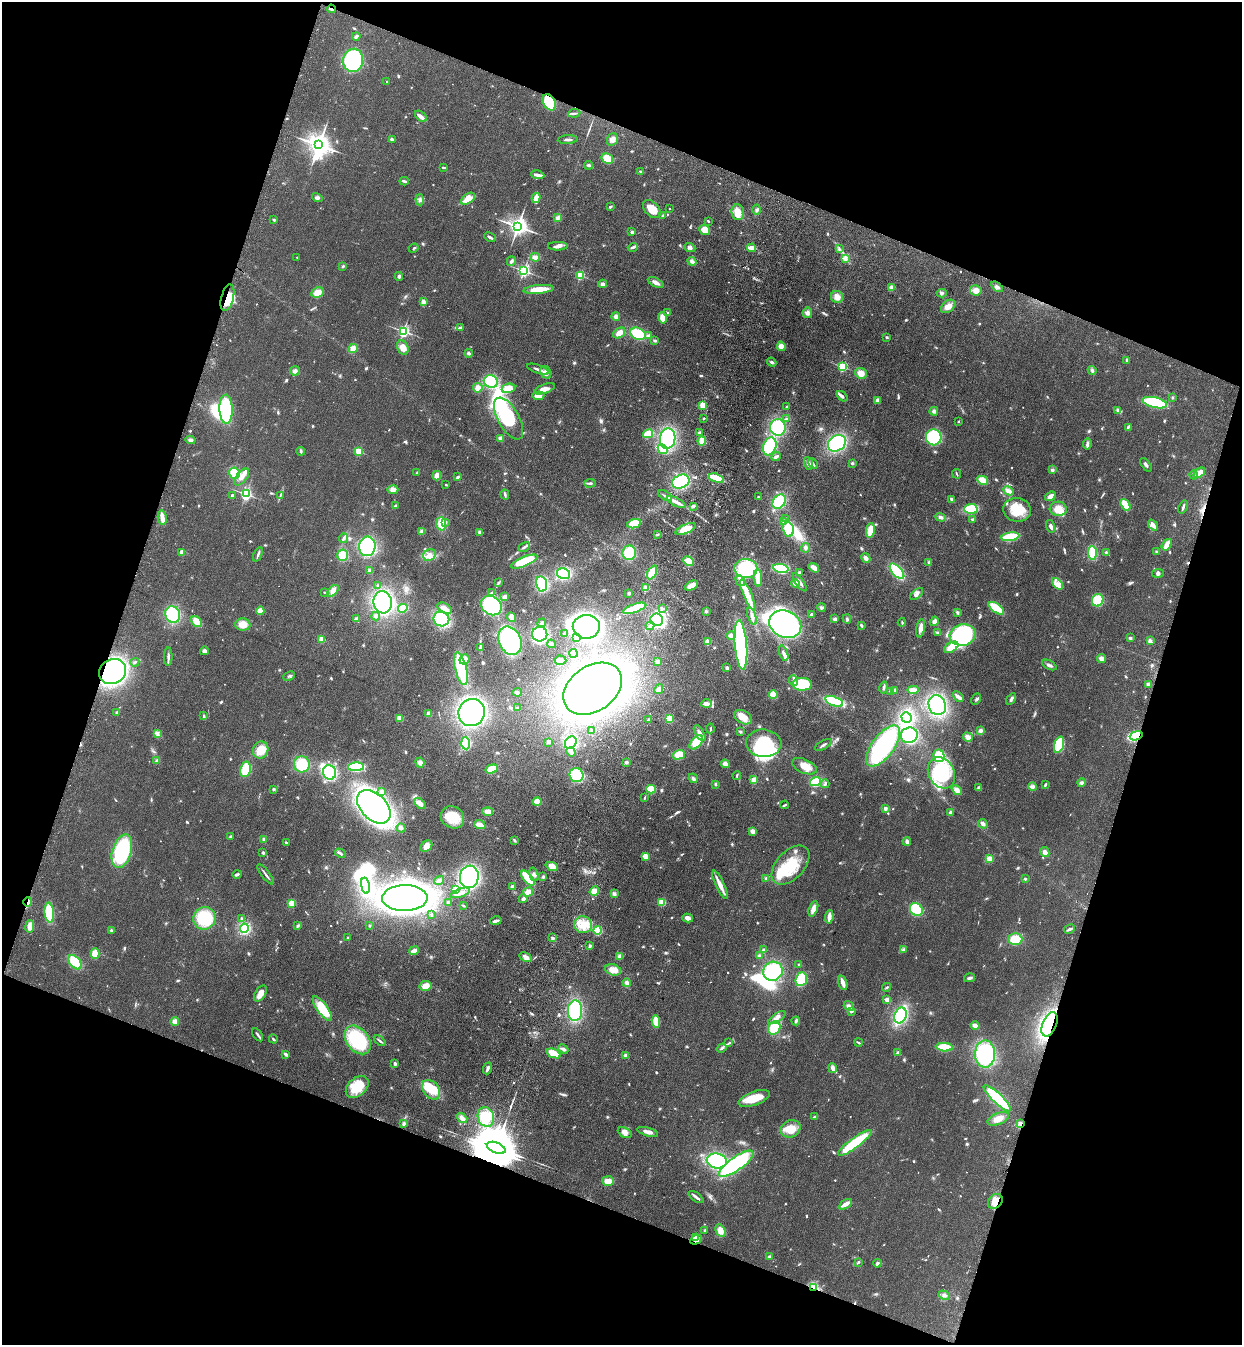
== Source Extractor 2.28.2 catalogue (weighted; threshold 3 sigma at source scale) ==
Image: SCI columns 245-5202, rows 45-5414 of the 5574 x 5458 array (HDU 1 of 3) = the unmasked area's bounding box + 8 px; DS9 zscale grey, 4 x 4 block average (1 PNG px = mean of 4 x 4 image px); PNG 1244 x 1347 px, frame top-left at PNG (2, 2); each listed source drawn as its Kron ellipse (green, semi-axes under 4 px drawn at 4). Shown black and unused: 39% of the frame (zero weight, under 3 of 4 exposures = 6% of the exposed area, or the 3 px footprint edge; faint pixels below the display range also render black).
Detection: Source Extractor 2.28.2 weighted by HDU 2 'WHT'. Background 0.0826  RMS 0.0066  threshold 0.0298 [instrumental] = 3 sigma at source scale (4.5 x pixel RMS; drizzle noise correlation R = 1.50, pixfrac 1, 0.05/0.05 arcsec/px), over >= 5 px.
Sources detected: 940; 37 inside a brighter object's white glare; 4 cosmic-ray / hot-pixel residue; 1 long thin detection or spike segment (spike, bleed or trail) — neither listed nor drawn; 7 coinciding with a brighter row at this scale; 51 inside a brighter listed object's ellipse — not listed separately; of the other 840, all 500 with FLUX_AUTO >= 4.45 (the completeness limit of this list) listed and drawn (340 fainter detections not listed), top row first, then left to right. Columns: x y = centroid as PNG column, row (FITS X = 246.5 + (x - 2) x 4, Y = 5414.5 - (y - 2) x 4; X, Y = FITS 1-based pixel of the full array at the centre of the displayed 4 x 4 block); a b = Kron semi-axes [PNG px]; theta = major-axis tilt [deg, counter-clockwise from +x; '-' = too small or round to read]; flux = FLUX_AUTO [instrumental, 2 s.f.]
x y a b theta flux
331 9 4 2 - 7.9
356 36 4 3 - 10
353 60 12 10 81 380
387 82 2 2 - 4.8
549 102 8 6 -63 180
574 113 6 2 6 6.6
421 116 7 4 -41 17
392 139 2 2 - 12
568 139 10 2 5 13
612 139 6 5 - 22
319 145 4 4 - 4800
607 159 6 5 - 46
588 165 4 3 - 6.7
443 167 4 2 - 5.3
640 171 4 2 - 4.7
538 175 6 3 -9 14
404 181 4 2 - 11
317 198 5 3 - 8.6
536 198 5 4 - 32
468 199 8 4 35 48
420 200 6 3 -85 9.8
610 207 4 2 - 5.5
652 209 11 7 -46 58
669 209 2 2 - 6.2
757 210 5 2 - 7.8
738 212 8 6 -83 39
663 216 2 2 - 21
558 218 4 3 - 15
274 220 3 2 - 7.4
708 221 2 2 - 5.4
518 226 3 3 - 2900
705 230 5 5 - 52
632 232 2 2 - 32
490 237 6 2 -28 11
558 246 10 3 1 16
633 247 5 2 - 11
413 248 5 2 - 5.6
690 248 6 3 -20 11
751 248 4 3 - 59
839 249 3 2 - 4.9
297 257 2 2 - 6.5
535 257 5 2 - 32
845 258 4 4 - 19
511 261 5 3 - 8
692 261 4 3 - 15
343 266 3 3 - 5.5
524 271 2 2 - 940
580 275 2 2 - 340
399 276 4 3 - 6.5
656 282 8 3 -27 19
603 284 4 4 - 13
997 287 7 3 -38 11
891 288 3 3 - 21
539 289 15 4 6 74
976 290 6 5 - 28
317 293 6 5 - 42
942 293 5 3 - 8.6
837 297 6 6 - 31
227 298 14 6 75 110
423 302 2 2 - 77
948 306 8 5 39 36
668 313 3 2 - 4.5
807 313 5 5 - 17
616 316 4 4 - 16
662 318 5 3 - 51
460 328 3 2 - 16
403 331 2 2 - 930
619 333 7 4 35 35
638 334 8 5 -23 110
649 336 4 3 - 9.3
887 337 2 2 - 5.9
655 341 4 3 - 6.3
781 346 4 4 - 26
353 348 5 4 - 30
403 348 7 5 -67 38
468 353 4 3 - 7.1
1127 360 4 2 - 8.1
772 362 5 3 - 8.2
843 367 2 2 - 440
538 369 11 2 -21 15
1092 370 4 3 - 7
295 371 5 4 - 12
546 372 6 5 - 20
861 373 6 5 - 35
491 381 7 6 - 170
478 388 5 4 - 25
509 388 7 4 12 40
545 389 11 4 20 23
538 396 6 3 6 25
842 396 6 3 -38 9.4
1173 397 3 3 - 4.8
877 400 4 4 - 10
1155 403 12 5 -14 270
703 405 4 3 - 45
787 407 2 2 - 4.9
226 409 14 6 -88 340
1118 410 3 3 - 10
934 411 4 4 - 11
509 418 23 10 -61 300
704 418 2 2 - 7.3
786 419 3 3 - 9.5
958 421 2 2 - 11
778 427 8 8 - 280
1128 427 4 3 - 5.3
699 432 3 2 - 4.7
648 434 5 3 - 120
934 437 8 8 - 240
500 438 3 3 - 15
668 439 10 7 80 390
190 440 5 3 - 9.4
702 441 4 3 - 50
837 443 9 7 35 340
1087 444 5 3 - 12
770 446 9 6 69 260
663 449 5 2 - 12
301 451 4 2 - 5
359 451 2 2 - 220
776 457 5 2 - 17
808 463 6 3 -68 21
852 463 3 3 - 5.9
813 464 6 2 -63 8.4
1146 465 8 2 -55 9.9
1052 470 4 3 - 7.6
235 473 5 5 - 80
417 473 3 2 - 4.8
1199 473 6 3 39 44
957 474 5 2 - 4.6
1193 475 4 3 - 7.7
437 476 5 4 - 29
242 477 10 5 53 30
458 477 3 2 - 7.8
716 478 8 3 -20 140
983 480 5 4 - 54
681 482 9 6 23 270
590 483 6 2 5 9.2
446 485 2 2 - 4.6
393 489 5 4 - 22
1008 491 6 3 -26 25
246 494 2 2 - 820
505 494 5 2 - 6.9
232 495 2 2 - 8
281 495 4 2 - 4.7
665 496 8 2 -33 11
758 496 2 2 - 6.9
1050 496 6 3 38 28
952 499 4 2 - 10
779 501 8 6 52 220
676 502 10 2 -28 24
1125 505 6 3 -57 80
395 506 3 3 - 5.7
693 506 3 3 - 8.3
1183 507 7 2 70 8.3
971 509 6 5 - 120
1058 509 8 7 - 45
1017 510 14 12 -7 96
941 517 5 3 - 11
162 518 7 2 -80 56
786 518 2 2 - 6.6
973 520 3 3 - 6.6
446 522 3 2 - 6.2
784 522 3 3 - 8.3
441 524 6 5 - 74
634 524 7 4 13 76
1153 525 6 3 -51 22
1050 526 6 3 -74 12
686 529 11 4 23 73
788 529 7 5 -75 120
870 530 7 4 82 62
422 531 3 3 - 17
480 532 3 3 - 11
657 534 3 2 - 4.7
1010 537 9 4 9 130
344 538 4 3 - 11
1167 545 6 3 56 54
367 546 10 8 84 330
524 547 6 2 28 8.6
805 548 5 3 - 10
182 552 2 2 - 93
1106 552 3 3 - 4.5
1157 552 3 2 - 6.5
629 553 7 7 - 120
1092 553 7 3 -86 120
258 554 7 2 67 9
343 555 5 5 - 86
429 555 6 5 - 26
866 558 5 4 - 17
689 561 5 4 - 44
524 562 14 4 22 180
929 562 3 2 - 8
746 568 11 9 -5 230
781 568 8 4 -11 250
814 568 6 3 -34 36
370 571 4 4 - 12
897 571 9 4 -48 300
652 572 7 4 62 78
563 573 6 5 - 240
800 573 3 3 - 9.8
1158 573 6 3 7 7.8
758 578 9 3 -86 79
740 581 6 2 -61 14
499 582 2 2 - 6.3
800 582 10 2 -54 15
796 583 4 4 - 18
542 584 7 5 -79 330
1057 584 7 4 -48 22
377 585 2 2 - 5.2
691 586 7 3 27 40
646 588 2 2 - 140
333 591 7 4 47 28
324 592 2 2 - 7.1
491 592 4 2 - 4.6
629 593 3 3 - 5.3
917 594 8 3 43 12
748 595 16 4 -66 45
505 597 4 3 - 19
1098 600 6 5 - 140
383 602 11 9 -83 650
491 606 11 9 -34 290
821 607 4 3 - 8.9
403 608 5 3 - 140
445 608 8 5 -28 23
635 608 12 4 19 90
996 608 9 4 -35 110
662 609 3 2 - 5.7
260 611 4 3 - 37
706 611 3 3 - 7.2
957 612 4 2 - 5.3
811 614 3 2 - 5.4
173 615 8 7 - 280
376 616 4 3 - 13
752 616 9 3 -71 12
511 617 5 3 - 24
356 619 2 2 - 58
441 619 8 7 - 360
835 619 3 3 - 8.9
847 619 4 3 - 6.8
657 620 6 6 - 380
197 621 6 4 -50 55
934 621 5 4 - 13
902 622 4 2 - 4.6
542 623 4 3 - 10
243 624 7 6 - 43
785 624 16 13 -24 830
861 625 3 2 - 6
650 626 4 2 - 7.3
586 627 13 12 - 920
920 628 9 4 79 27
937 632 4 2 - 5
540 634 7 7 - 390
564 634 3 2 - 4.8
731 635 4 4 - 15
963 635 13 10 14 650
576 638 3 2 - 5
1130 638 4 3 - 6.9
321 639 3 2 - 67
510 641 15 11 -65 520
1150 641 4 4 - 12
707 642 3 3 - 52
551 644 4 3 - 11
741 645 24 6 -85 520
480 647 4 2 - 12
951 647 8 4 30 59
204 651 4 4 - 8.7
573 653 4 4 - 120
783 653 8 2 -71 15
168 657 9 2 89 14
464 659 5 4 - 31
1102 659 5 4 - 22
560 660 6 4 -3 19
135 662 5 2 - 6.7
658 662 3 3 - 16
1049 665 8 3 -28 12
727 668 2 2 - 9.5
461 669 16 5 -76 210
112 672 14 12 30 930
289 676 6 2 23 6.7
793 681 5 2 - 8.7
802 684 9 6 2 250
1148 684 3 3 - 9.7
884 687 6 2 77 11
593 689 32 22 35 2100
659 689 5 3 - 19
895 690 4 3 - 8.5
913 690 5 2 - 41
891 691 4 3 - 7.3
517 692 5 3 - 7.7
773 695 4 4 - 48
958 697 6 4 -45 14
976 699 6 3 62 7.4
1011 699 6 3 56 10
834 701 9 4 -20 220
707 704 5 3 - 18
937 705 10 8 -70 360
517 708 3 2 - 6.2
117 712 3 2 - 8.5
472 712 14 13 - 830
429 713 3 3 - 14
204 716 4 2 - 5.2
743 717 9 6 -30 52
906 717 5 5 - 220
400 718 4 3 - 31
669 719 3 2 - 77
649 720 3 3 - 6.8
710 728 5 2 - 6.9
981 730 4 4 - 11
592 731 3 3 - 4.9
740 731 4 3 - 5.8
158 733 4 2 - 8.2
700 733 9 3 -58 17
909 735 8 7 - 330
1136 736 6 3 19 290
968 737 5 4 - 26
548 742 3 3 - 7.9
696 742 8 5 48 85
466 743 6 4 -86 130
571 743 7 5 57 240
764 743 18 13 -5 350
823 745 9 2 30 9.5
1059 745 8 4 73 200
883 746 24 11 53 640
261 750 8 7 - 52
571 752 5 4 - 14
679 755 6 4 17 49
939 756 6 5 - 130
157 761 2 2 - 47
420 762 5 4 - 17
626 762 3 3 - 8
302 764 8 8 - 120
725 764 4 4 - 19
804 766 13 7 -23 45
356 767 8 4 1 210
245 769 8 5 77 97
492 769 6 4 17 58
330 772 7 6 - 280
941 773 16 12 -60 350
577 775 7 7 - 190
737 776 4 2 - 4.4
693 778 5 3 - 9.6
754 780 2 2 - 130
815 782 5 3 - 190
1081 783 4 3 - 9.7
715 784 3 3 - 4.9
825 784 4 2 - 8.9
1045 785 4 2 - 6.3
1033 786 4 3 - 9.7
979 788 4 3 - 11
274 789 3 2 - 4.5
651 789 4 3 - 91
957 790 6 4 -41 25
382 791 3 3 - 6.3
645 798 3 2 - 5.3
537 802 4 4 - 52
420 803 7 4 -45 22
784 805 4 2 - 5.8
374 807 20 13 -45 1200
885 808 3 3 - 11
488 812 5 4 - 26
950 812 4 3 - 4.9
452 817 12 10 -34 110
983 824 5 3 - 12
480 825 6 3 -21 39
401 828 4 4 - 13
752 831 4 4 - 13
230 837 3 3 - 5.3
264 839 4 4 - 8.3
514 840 4 2 - 6.1
907 841 4 3 - 9.7
286 842 3 2 - 5.2
426 846 7 5 44 33
122 851 17 9 72 400
1045 852 5 4 - 18
263 853 3 3 - 5.6
340 853 5 2 - 8.3
645 856 3 3 - 42
989 859 4 4 - 25
791 865 23 14 47 180
552 866 6 4 -21 38
237 874 4 2 - 11
266 874 12 2 -52 11
534 874 7 3 -74 12
469 877 11 9 81 720
543 877 3 3 - 6.3
528 878 9 3 -50 140
766 878 3 3 - 4.5
1025 879 3 3 - 4.6
439 880 5 3 - 14
720 885 15 3 -65 39
365 886 8 4 -81 360
512 886 3 3 - 7.3
455 890 2 2 - 360
594 891 5 4 - 43
528 892 5 4 - 30
460 893 10 4 19 24
614 894 4 3 - 10
405 898 23 13 1 1900
523 899 4 2 - 14
28 902 5 2 - 11
662 902 3 3 - 84
291 903 4 4 - 35
448 903 3 2 - 6.2
464 906 3 2 - 6.6
813 909 8 3 69 31
916 909 7 6 - 270
49 913 10 4 -84 160
431 915 2 2 - 7.1
829 917 6 2 84 32
204 918 11 11 - 200
241 918 2 2 - 13
688 918 5 4 - 24
496 921 6 2 13 15
298 925 4 3 - 6.1
370 925 2 2 - 6.1
583 925 8 8 - 61
30 926 6 3 81 31
244 928 4 4 - 200
1069 929 6 3 28 9.6
111 930 3 2 - 9.9
598 930 4 4 - 130
348 938 3 2 - 4.6
553 938 3 3 - 8
1015 939 7 5 -2 82
590 946 3 3 - 8.5
904 949 3 3 - 6.4
763 950 3 3 - 9.8
414 951 5 3 - 24
95 954 5 4 - 46
620 956 4 4 - 14
760 956 4 3 - 7.7
526 957 7 3 -27 21
75 962 8 5 -49 150
799 964 3 2 - 5
613 970 8 5 -17 39
773 971 10 9 - 250
970 978 5 3 - 9.4
801 979 7 5 69 140
627 983 4 3 - 13
843 983 7 2 -73 30
425 986 6 5 - 35
887 987 4 2 - 4.8
260 994 9 5 57 32
887 1000 4 3 - 17
849 1006 5 4 - 13
322 1008 15 5 -54 130
575 1011 10 7 88 300
851 1011 3 3 - 8.2
900 1015 8 6 68 290
777 1018 10 3 34 19
175 1021 4 4 - 20
796 1021 4 3 - 7.1
656 1022 6 3 -84 57
1050 1024 13 7 67 570
975 1026 4 3 - 25
774 1028 7 6 - 120
258 1035 7 2 -55 11
273 1039 4 2 - 5.7
358 1040 16 11 -52 280
380 1041 7 2 -39 7.1
858 1042 4 2 - 6.5
729 1043 4 2 - 5.5
944 1047 8 4 -4 82
721 1048 5 2 - 7.2
563 1049 5 3 - 10
554 1053 7 4 -23 74
898 1053 2 2 - 32
286 1054 4 2 - 11
985 1054 14 10 -88 390
625 1055 4 3 - 8.4
395 1064 3 2 - 11
488 1068 6 2 68 12
833 1068 5 3 - 18
357 1087 13 9 42 120
431 1090 11 7 -54 80
754 1098 16 6 20 90
997 1098 18 5 -44 370
486 1117 10 8 -71 96
815 1117 4 2 - 6.5
462 1118 6 4 -37 19
998 1119 11 6 22 34
404 1124 3 3 - 10
1020 1124 4 3 - 10
790 1129 10 8 24 69
648 1132 11 3 -16 23
625 1133 7 4 -26 20
855 1143 20 5 36 230
496 1148 10 5 -22 26000
717 1161 10 7 -8 370
736 1164 20 6 35 570
608 1181 6 5 - 33
696 1197 9 2 -36 13
995 1201 8 6 47 52
845 1204 7 2 31 38
704 1231 3 2 - 6.3
720 1231 7 4 -64 36
695 1237 3 2 - 25
696 1240 6 4 26 25
769 1257 2 2 - 30
858 1262 3 2 - 4.7
877 1263 4 3 - 7.2
814 1287 3 2 - 7.3
944 1295 6 3 -29 9.1
Overlapping masked pixels (flux is a lower limit): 12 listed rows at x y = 331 9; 549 102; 227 298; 112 672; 1136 736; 28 902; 1050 1024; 1020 1124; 496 1148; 995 1201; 696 1240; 814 1287
Diffuse or blended objects may show on this block-average render without a row.